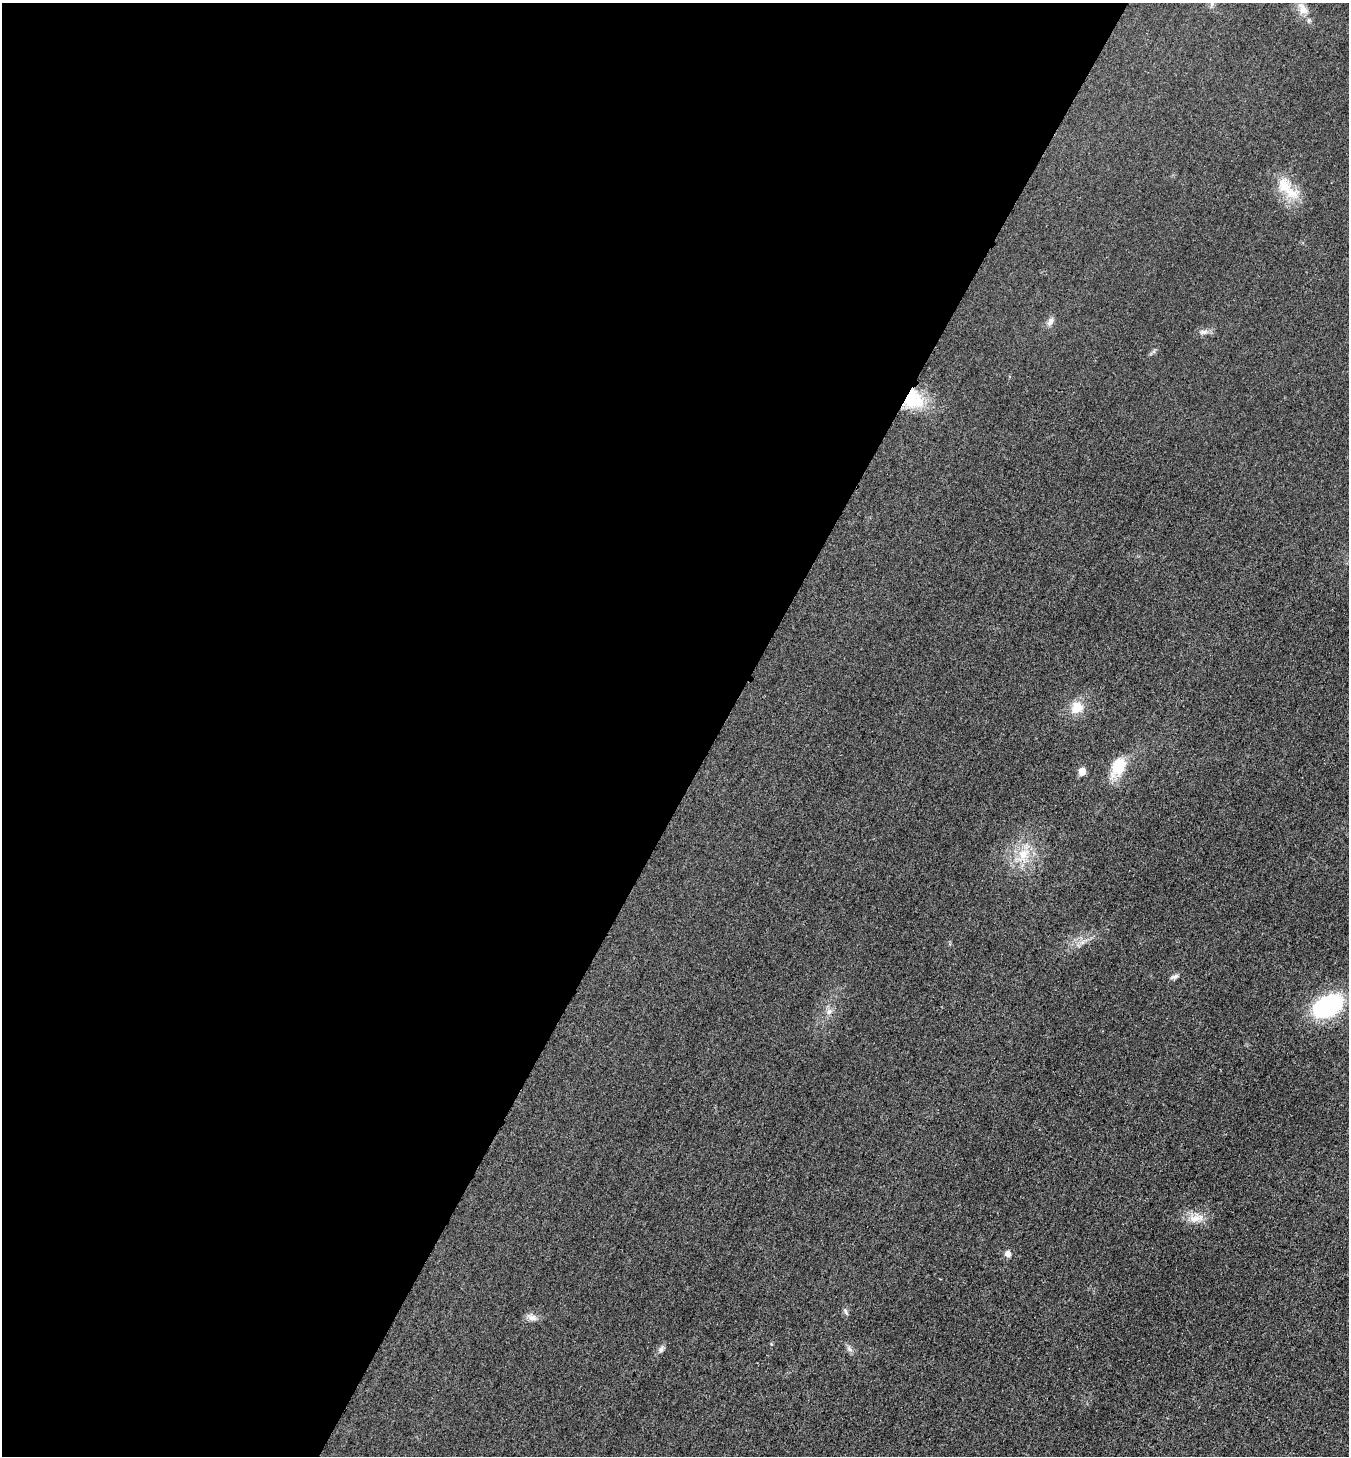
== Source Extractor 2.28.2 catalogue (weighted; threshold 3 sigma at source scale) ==
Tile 5 of 4 x 4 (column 1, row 2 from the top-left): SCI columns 390-1736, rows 3108-4561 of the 6023 x 6034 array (HDU 1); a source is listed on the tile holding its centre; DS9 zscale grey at full resolution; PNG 1351 x 1458 px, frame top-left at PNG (2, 3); no overlay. Shown black and unused: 53% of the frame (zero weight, under 3 of 4 exposures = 2% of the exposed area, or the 3 px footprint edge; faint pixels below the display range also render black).
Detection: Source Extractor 2.28.2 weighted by HDU 2 'WHT'; one run over the whole footprint, this tile lists its part. Background 0.0262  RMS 0.0062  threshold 0.0281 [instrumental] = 3 sigma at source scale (4.5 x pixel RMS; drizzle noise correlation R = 1.50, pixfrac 1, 0.05/0.05 arcsec/px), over >= 5 px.
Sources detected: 20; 2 inside a brighter listed object's ellipse — not listed separately; the other 18 listed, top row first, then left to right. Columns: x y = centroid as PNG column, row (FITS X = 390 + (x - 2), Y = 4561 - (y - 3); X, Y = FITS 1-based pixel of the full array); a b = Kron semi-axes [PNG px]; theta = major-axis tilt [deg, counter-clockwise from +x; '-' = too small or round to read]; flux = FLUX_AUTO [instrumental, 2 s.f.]
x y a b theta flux
1303 9 19 10 -61 6.3
1284 186 26 18 -69 16
1050 322 12 7 54 2.9
1203 332 12 6 9 2.8
913 399 25 24 - 24
1077 707 16 15 - 10
1118 767 24 16 63 17
1082 771 6 5 - 8.5
1023 854 15 14 - 12
1174 977 12 5 25 1.9
1327 1006 29 18 28 71
829 1011 10 6 50 2.7
1195 1219 20 12 19 8.4
1008 1254 8 7 - 3
845 1311 10 4 -66 1.4
532 1318 12 8 -12 3.7
850 1349 9 6 -28 2
661 1350 10 7 76 2.2
Overlapping masked pixels (flux is a lower limit): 1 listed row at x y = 913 399